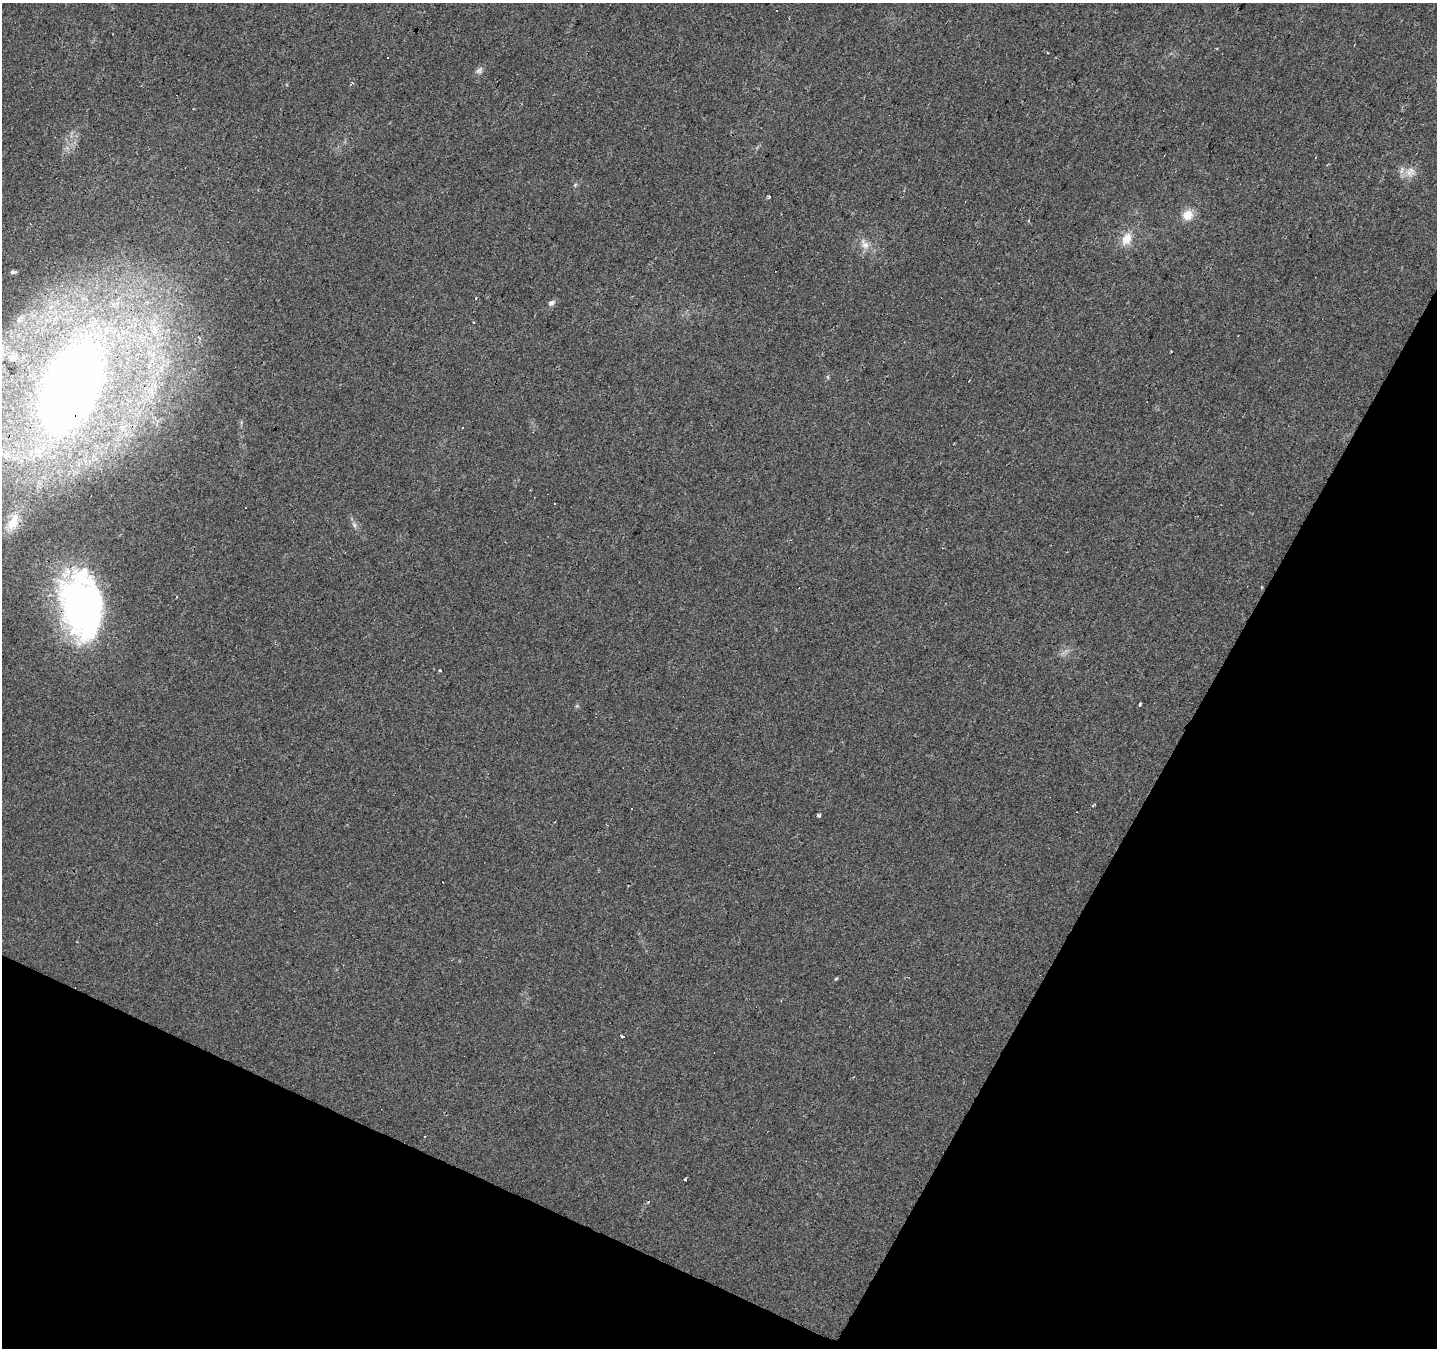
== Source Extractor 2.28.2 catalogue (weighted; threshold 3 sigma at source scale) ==
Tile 15 of 4 x 4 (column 3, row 4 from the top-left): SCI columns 2873-4307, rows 264-1609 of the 5741 x 5842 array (HDU 1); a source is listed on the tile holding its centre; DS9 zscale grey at full resolution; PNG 1439 x 1350 px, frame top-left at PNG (2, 3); no overlay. Shown black and unused: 25% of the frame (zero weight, under 2 of 3 exposures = <1% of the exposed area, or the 3 px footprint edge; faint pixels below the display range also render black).
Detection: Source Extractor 2.28.2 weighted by HDU 2 'WHT'; one run over the whole footprint, this tile lists its part. Background 0.0257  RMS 0.0058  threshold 0.0261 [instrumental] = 3 sigma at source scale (4.5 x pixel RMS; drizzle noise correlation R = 1.50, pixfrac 1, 0.0396/0.0396 arcsec/px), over >= 5 px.
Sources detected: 36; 11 cosmic-ray / hot-pixel residue — not listed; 1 inside a brighter listed object's ellipse — not listed separately; the other 24 listed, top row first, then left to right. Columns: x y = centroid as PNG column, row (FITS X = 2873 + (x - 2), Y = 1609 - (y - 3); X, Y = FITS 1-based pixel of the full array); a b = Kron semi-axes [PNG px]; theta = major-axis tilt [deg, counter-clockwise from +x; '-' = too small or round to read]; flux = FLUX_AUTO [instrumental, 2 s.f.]
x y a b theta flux
479 71 11 6 38 2
1411 170 16 7 -53 3.8
575 185 6 4 46 0.77
769 196 3 3 - 2.4
1188 215 13 11 40 7.7
1126 239 18 10 58 7.9
865 244 18 8 -51 5
13 272 7 4 -4 1.2
551 303 9 7 28 1.8
473 322 2 2 - 0.74
153 331 10 7 -25 4.2
1172 351 3 3 - 2.1
13 357 12 10 -7 4.3
72 388 67 38 69 680
13 522 27 14 65 12
354 525 8 6 -69 1.7
82 607 65 42 -87 180
439 671 3 3 - 9.9
1140 704 4 3 - 0.94
1093 805 4 3 - 1.2
819 815 4 3 - 1.5
836 978 6 3 20 0.6
622 1036 4 2 - 1.8
685 1180 3 3 - 3.4
Overlapping masked pixels (flux is a lower limit): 2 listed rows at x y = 72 388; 82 607
Isophote crosses this tile's border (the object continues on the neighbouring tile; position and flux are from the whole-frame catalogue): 1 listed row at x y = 72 388